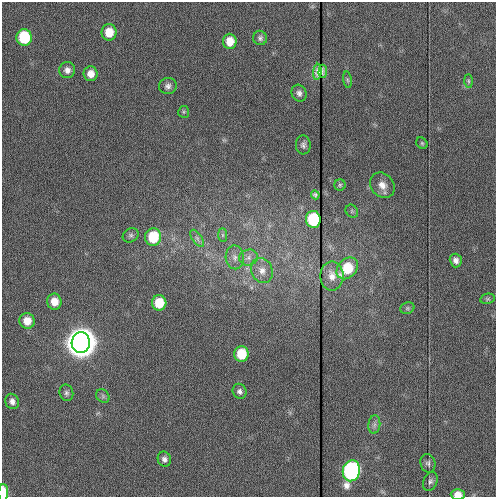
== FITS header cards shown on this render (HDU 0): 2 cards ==
NAXIS1  =                  494
NAXIS2  =                  495

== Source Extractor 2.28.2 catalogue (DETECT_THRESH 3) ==
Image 494 x 495 px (HDU 0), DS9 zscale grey, 1 PNG px = 1 image px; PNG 498 x 499 px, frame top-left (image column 1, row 495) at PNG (2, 2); each listed source drawn as its Kron ellipse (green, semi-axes under 4 px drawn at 4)
Background 203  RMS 6.9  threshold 20.6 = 3 sigma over >= 5 px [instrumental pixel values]
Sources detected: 48; all 48 listed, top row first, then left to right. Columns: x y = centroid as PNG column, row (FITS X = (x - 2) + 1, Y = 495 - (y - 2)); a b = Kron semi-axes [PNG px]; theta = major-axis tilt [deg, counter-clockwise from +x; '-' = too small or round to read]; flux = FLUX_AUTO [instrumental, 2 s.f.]
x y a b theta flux
109 32 8 7 - 8.3e+03
24 37 8 7 - 2.4e+04
260 38 7 6 - 1.3e+03
230 41 7 6 - 6.7e+03
67 70 8 8 - 2.2e+03
323 71 6 2 89 7.8e+02
317 72 8 3 85 8.7e+02
91 74 7 7 - 4.1e+03
347 80 8 4 -81 7.6e+02
469 81 7 4 -89 8.5e+02
168 86 9 8 - 1.8e+03
299 93 9 7 -63 1.8e+03
184 112 6 5 - 7.3e+02
422 143 6 5 - 6.5e+02
303 145 9 7 -89 1.5e+03
340 185 5 5 - 7.7e+02
382 185 14 11 -50 4.5e+03
315 195 4 4 - 9.6e+02
352 211 7 5 -48 9.0e+02
313 219 8 7 - 3.0e+04
131 235 8 6 30 1.2e+03
223 235 7 4 -90 1.1e+03
153 237 9 8 - 1.7e+04
197 238 10 5 -55 1.6e+03
235 257 12 9 -86 3.1e+03
248 258 9 8 - 2.4e+03
456 260 7 6 - 2.1e+03
347 268 12 9 46 1.7e+04
262 271 13 10 -66 4.0e+03
332 276 14 11 90 4.6e+03
487 299 7 5 12 8.6e+02
54 302 8 7 - 5.6e+03
159 303 7 7 - 1.2e+04
407 308 7 5 21 9.2e+02
27 321 8 7 - 5.9e+03
81 343 10 9 - 2.2e+06
241 354 8 7 - 1.3e+04
239 391 7 6 - 1.6e+03
66 393 8 7 - 1.3e+03
103 396 7 6 - 9.8e+02
12 401 8 6 -65 2.2e+03
374 425 9 6 83 1.6e+03
164 459 7 6 - 1.7e+03
428 463 9 7 -74 1.4e+03
351 471 10 8 75 1.5e+05
430 481 10 7 68 1.5e+03
3 493 9 5 89 1.0e+04
458 494 7 5 0 4.0e+03
At the frame edge (FLAGS 8, measured only in part): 2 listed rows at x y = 3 493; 458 494